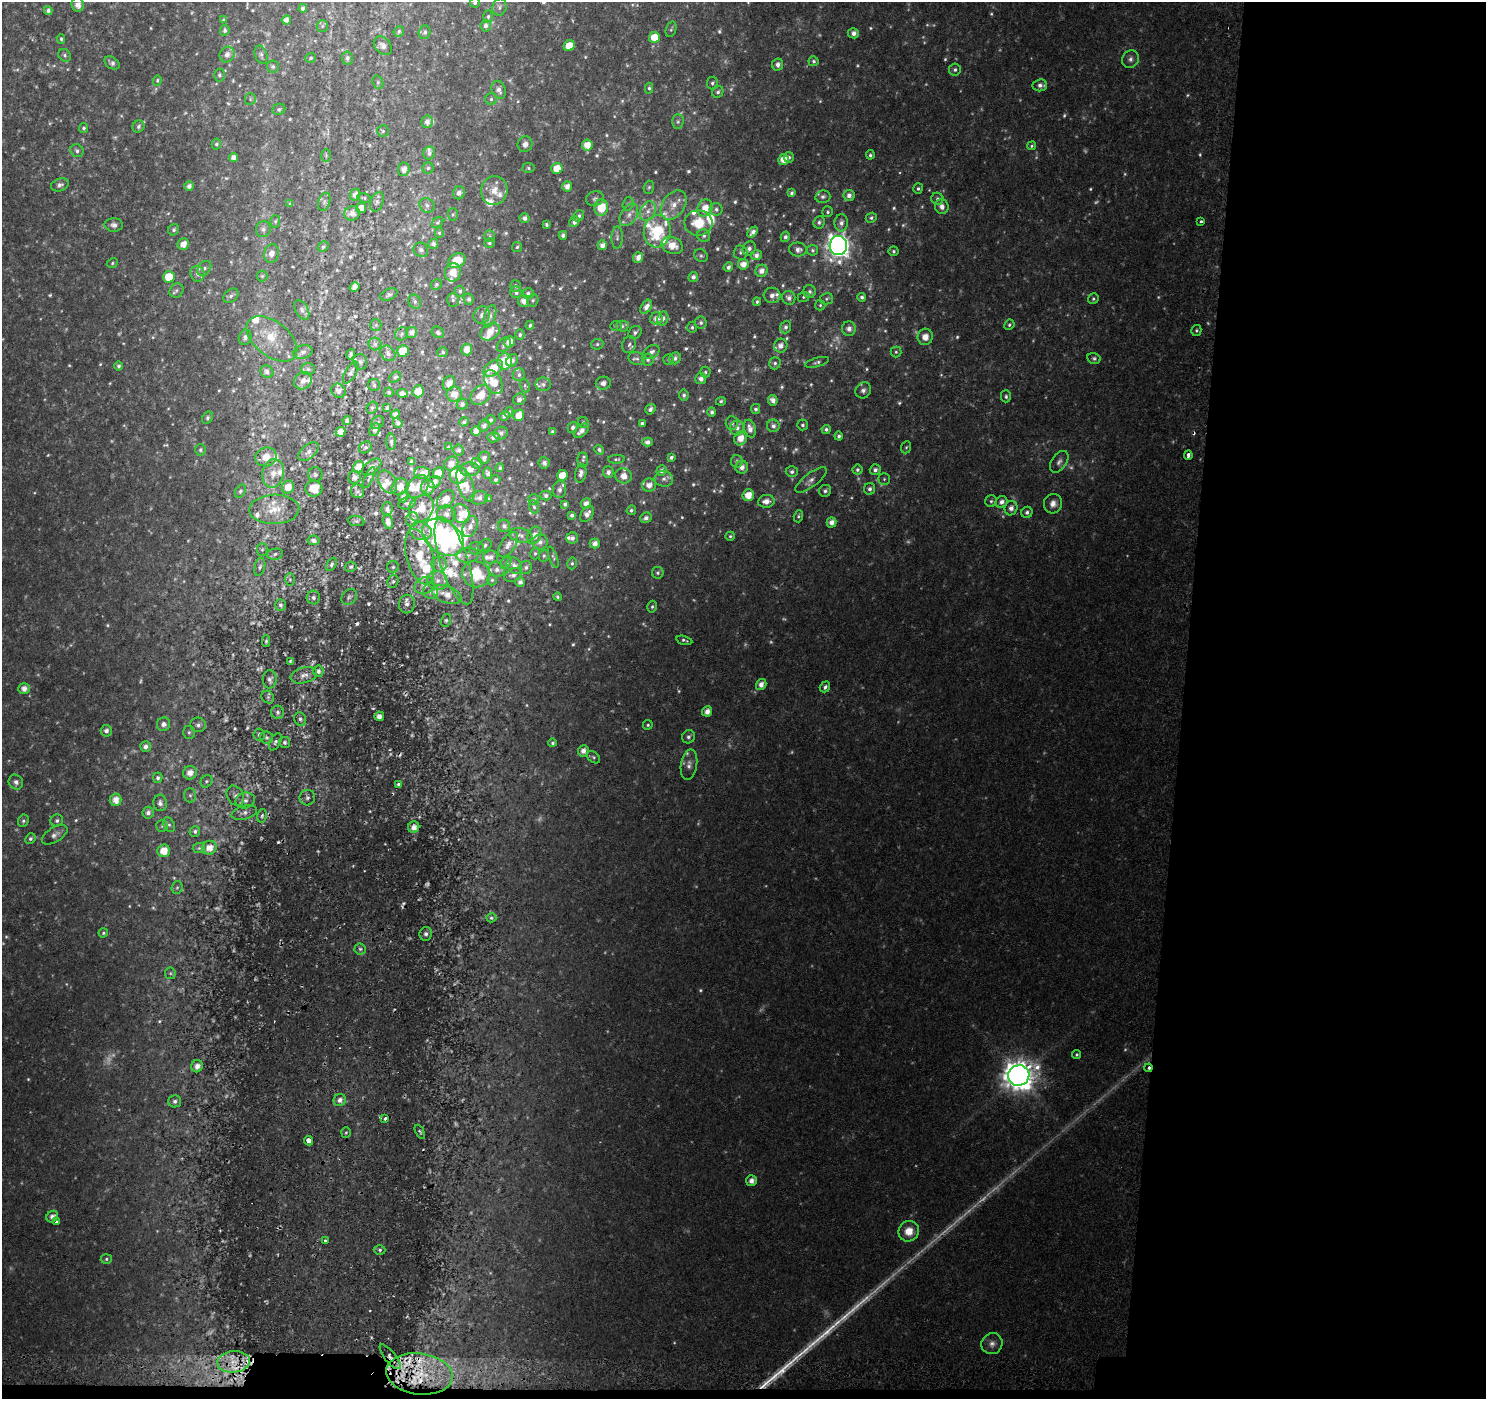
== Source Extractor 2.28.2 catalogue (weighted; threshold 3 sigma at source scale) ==
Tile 9 of 3 x 3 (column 3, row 3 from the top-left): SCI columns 3007-4490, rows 324-1720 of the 4520 x 4778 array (HDU 1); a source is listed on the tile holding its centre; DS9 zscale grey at full resolution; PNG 1488 x 1401 px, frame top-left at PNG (2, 2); each listed source drawn as its Kron ellipse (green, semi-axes under 4 px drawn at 4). Shown black and unused: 21% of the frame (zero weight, under 2 of 3 exposures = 3% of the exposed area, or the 3 px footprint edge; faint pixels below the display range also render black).
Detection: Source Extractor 2.28.2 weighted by HDU 2 'WHT'; one run over the whole footprint, this tile lists its part. Background 0.0573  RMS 0.0079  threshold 0.0354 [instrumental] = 3 sigma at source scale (4.5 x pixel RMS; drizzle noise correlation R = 1.50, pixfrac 1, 0.0396/0.0396 arcsec/px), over >= 5 px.
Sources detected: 860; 108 too faint to see at this stretch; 2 inside a brighter object's white glare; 7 cosmic-ray / hot-pixel residue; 4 long thin detections or spike segments (spike, bleed or trail) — neither listed nor drawn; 72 inside a brighter listed object's ellipse — not listed separately; of the other 667, all 500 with FLUX_AUTO >= 1.22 (the completeness limit of this list) listed and drawn (167 fainter detections not listed), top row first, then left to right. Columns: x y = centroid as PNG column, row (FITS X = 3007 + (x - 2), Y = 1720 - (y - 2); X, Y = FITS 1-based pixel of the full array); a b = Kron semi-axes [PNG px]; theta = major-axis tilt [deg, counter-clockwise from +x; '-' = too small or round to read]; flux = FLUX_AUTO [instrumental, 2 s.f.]
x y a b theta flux
475 3 5 5 - 1.7
78 5 7 6 - 4.4
499 7 9 7 73 2.6
303 8 4 4 - 2.6
48 11 4 4 - 2.7
488 17 6 5 - 1.5
224 20 4 4 - 1.6
286 20 5 4 - 4.1
322 26 6 5 - 1.7
486 26 6 5 - 3.1
671 29 8 5 72 1.4
225 30 5 4 - 2.1
399 31 5 5 - 1.4
425 32 7 5 71 2.3
854 33 5 5 - 4.3
654 37 5 5 - 14
61 39 5 3 - 1.3
383 46 10 7 -48 5
569 46 6 5 - 13
227 54 8 7 - 4.8
65 55 7 5 -48 2
261 55 9 6 -73 2.6
311 58 5 5 - 1.4
347 58 6 5 - 2.2
1130 59 9 8 - 3.5
814 61 5 5 - 1.7
112 63 8 5 -33 2.6
778 64 6 5 - 3.6
273 66 6 6 - 1.9
955 70 6 6 - 2
219 75 6 5 - 1.7
157 80 5 4 - 1.3
378 82 7 5 -71 1.4
712 83 6 5 - 1.9
1040 85 7 6 - 3.7
649 88 5 4 - 1.4
499 90 9 6 -66 4.5
718 92 6 5 - 1.9
250 99 6 5 - 1.3
491 99 5 5 - 1.7
279 109 6 5 - 1.8
427 122 6 5 - 3.7
678 122 7 5 88 2
138 126 6 5 - 2.1
84 128 5 4 - 1.5
383 131 6 6 - 1.4
216 144 5 4 - 1.6
525 144 8 7 - 4.2
587 145 5 5 - 8.8
1032 146 5 4 - 1.3
77 151 7 6 - 2.1
429 153 6 5 - 2.7
326 155 6 5 - 1.4
870 155 5 4 - 1.5
234 157 4 4 - 4.4
789 157 5 5 - 1.6
783 160 5 5 - 8.9
428 168 5 5 - 1.5
529 168 6 5 - 1.5
557 168 5 5 - 13
404 169 7 6 - 4.9
60 185 9 6 20 2.9
189 186 5 4 - 3.5
567 186 5 5 - 5.1
649 187 7 5 72 1.4
918 188 5 4 - 1.6
494 190 14 13 - 10
459 193 6 6 - 3.9
792 193 4 3 - 1.9
355 195 6 5 - 4.3
849 195 5 5 - 3.8
823 197 7 6 - 2.2
364 198 7 4 -22 1.4
595 199 9 7 14 2.4
937 199 6 6 - 2.2
324 202 9 6 72 2.5
377 202 10 6 69 2.6
290 204 4 4 - 1.3
628 204 7 5 72 1.9
427 205 8 7 - 2.6
674 205 16 11 54 11
942 207 7 7 - 4
361 208 5 5 - 8.8
601 208 8 7 - 20
705 208 9 7 66 9.9
716 209 6 6 - 2.4
648 211 10 7 63 5.5
828 212 5 5 - 1.4
352 213 8 7 - 5.8
453 214 6 5 - 1.4
629 215 12 8 58 5.4
579 216 6 5 - 2.2
525 218 5 5 - 3.3
871 218 5 5 - 1.7
275 221 6 5 - 1.5
437 222 6 4 43 1.2
574 222 5 4 - 3
819 222 6 5 - 1.9
1201 222 3 3 - 2.6
698 223 14 12 0 21
841 223 8 6 86 3.8
547 224 4 3 - 1.6
114 225 9 7 -3 3.3
263 229 8 7 - 3
174 230 6 5 - 1.6
657 231 16 13 83 43
753 232 6 4 49 3.6
439 233 5 4 - 1.3
563 235 4 4 - 2.5
490 236 6 5 - 1.5
704 236 7 6 - 2
785 237 5 4 - 2.3
617 238 11 5 88 2.6
489 243 5 4 - 1.4
183 244 6 5 - 6.7
433 244 5 5 - 2.5
602 245 5 5 - 4.7
672 245 11 8 -22 11
838 245 9 9 - 550
323 247 6 4 48 1.4
517 247 5 5 - 1.3
749 248 7 6 - 3.2
798 249 9 7 -4 4.5
421 250 7 6 - 2.4
812 250 5 5 - 1.7
894 251 5 5 - 1.6
740 252 7 7 - 2.2
272 254 9 7 75 4.9
756 255 5 5 - 3.8
701 256 7 6 - 1.7
638 258 5 5 - 4.5
457 261 9 6 32 18
112 263 6 5 - 1.3
743 264 5 5 - 7.1
728 267 5 4 - 2.4
204 268 8 6 53 2.6
761 271 6 6 - 5.2
453 272 9 8 - 9.4
197 274 8 7 - 3.3
262 276 5 5 - 1.4
169 277 6 6 - 18
693 277 5 5 - 2.7
436 285 5 5 - 1.4
515 286 6 5 - 1.7
354 287 5 4 - 3.7
176 290 7 6 - 2.3
460 291 5 5 - 2.1
516 292 6 5 - 2.4
810 292 6 6 - 2.3
528 293 6 5 - 2.6
389 294 9 5 25 1.9
772 295 8 7 - 4
231 296 8 6 37 2.4
804 297 6 5 - 1.3
862 297 4 4 - 2
789 298 7 6 - 3.6
469 299 6 5 - 2.1
826 299 6 5 - 1.5
1093 299 5 5 - 1.5
453 300 7 6 - 2.1
533 300 6 5 - 1.4
524 301 6 5 - 5.6
415 302 7 6 - 2.1
757 302 4 3 - 1.3
820 305 5 5 - 1.2
646 307 8 5 59 4.2
302 310 10 6 -62 2.6
482 315 9 8 - 3.2
490 316 12 5 72 3.6
656 319 6 6 - 5.7
663 319 7 5 75 3
701 323 6 6 - 1.8
376 325 6 5 - 1.3
530 325 4 4 - 1.4
1009 325 5 5 - 1.5
616 326 6 5 - 1.4
622 326 6 5 - 1.8
692 327 6 4 -90 1.5
786 327 6 5 - 2.5
849 329 7 7 - 4.2
1196 330 5 5 - 1.3
411 332 6 5 - 3.8
438 332 6 5 - 2
490 332 10 7 34 9.4
635 333 7 6 - 2.2
402 334 7 6 - 1.7
520 335 5 4 - 1.7
245 337 8 6 69 2.9
925 337 8 7 - 7.9
272 339 29 17 -39 20
509 342 6 4 55 7
375 344 6 6 - 2.1
597 344 6 5 - 1.6
629 344 9 6 72 2.5
504 345 8 6 50 1.8
781 346 7 6 - 4.6
467 350 6 5 - 8.2
403 351 6 5 - 20
303 352 10 6 14 2.9
443 352 5 5 - 1.3
651 352 8 6 30 3.2
896 352 5 5 - 1.4
388 353 8 7 - 3.2
351 354 5 3 - 2.1
675 358 6 5 - 2.4
1094 358 7 5 -15 1.8
637 359 8 6 -17 2.4
669 359 5 5 - 1.4
512 360 7 5 50 3.1
648 360 6 6 - 1.7
505 361 8 7 - 28
360 362 8 6 -73 2.3
817 362 12 4 15 2.1
775 363 6 5 - 1.8
119 366 4 4 - 1.9
493 368 11 7 36 16
308 369 7 6 - 1.8
267 372 7 6 - 3.2
705 372 5 5 - 1.4
351 373 12 5 60 2.1
519 375 6 6 - 2.2
395 377 6 4 41 1.6
701 379 5 5 - 3.8
303 381 9 8 - 4.5
493 382 13 8 -64 14
449 383 7 6 - 5.6
603 383 7 6 - 4.6
543 384 8 7 - 2.6
374 385 6 6 - 1.4
525 385 7 4 -71 1.6
863 390 8 7 - 3.1
338 391 7 6 - 3
418 391 6 5 - 7.9
389 392 5 5 - 1.4
402 393 6 4 -6 2.7
454 394 7 7 - 7
481 395 11 8 44 12
684 395 5 4 - 1.9
1006 396 6 5 - 1.7
519 399 6 5 - 3.5
773 400 5 4 - 4.8
721 401 5 4 - 1.3
462 404 5 5 - 1.9
372 408 6 5 - 1.7
387 408 4 3 - 1.5
650 409 5 4 - 2.8
756 409 5 4 - 1.8
509 412 5 4 - 1.7
712 412 5 4 - 2.2
395 414 5 4 - 2.2
519 415 6 5 - 11
504 416 5 4 - 2.5
207 418 6 5 - 1.6
347 420 4 4 - 2.4
491 420 5 4 - 1.8
464 422 5 4 - 1.7
583 422 6 5 - 1.4
377 423 7 5 48 2
398 423 5 4 - 1.7
642 423 4 3 - 1.8
732 423 7 6 - 2.4
803 425 5 5 - 2
484 426 6 5 - 2.8
773 426 6 6 - 3.2
573 428 6 5 - 2.2
737 428 7 7 - 3.6
750 429 9 6 -74 5.7
826 429 4 4 - 2.2
375 430 7 5 62 2.6
476 431 5 5 - 5.8
581 431 9 5 40 5.2
341 432 5 4 - 6
552 432 4 4 - 1.7
501 433 7 6 - 3.4
839 436 4 4 - 1.8
493 437 6 5 - 2.7
741 438 7 6 - 9.4
391 442 8 4 -86 2.1
647 442 5 4 - 3.1
365 447 7 5 33 2
449 447 4 3 - 1.3
906 447 6 5 - 1.3
200 450 5 5 - 1.6
459 450 5 5 - 1.7
599 450 5 4 - 1.9
308 452 12 6 41 4.2
1188 455 4 3 - 6.5
266 457 11 9 14 11
671 457 4 3 - 1.8
484 458 6 5 - 2.2
616 459 8 4 2 1.4
583 460 7 5 -85 1.4
737 461 6 6 - 2.6
411 462 4 3 - 1.6
1059 462 12 7 55 3.6
477 463 5 5 - 2.7
544 463 6 5 - 2.7
451 464 7 6 - 5.7
358 467 6 5 - 6.6
372 467 11 6 37 2.9
742 467 6 6 - 4.5
500 468 4 4 - 1.4
470 469 10 6 1 4.5
857 470 5 5 - 1.8
875 470 5 5 - 3
661 471 5 5 - 3
608 472 6 5 - 3.3
792 472 6 5 - 2.3
273 473 14 10 78 9.6
422 473 7 6 - 4.3
438 473 6 5 - 10
488 473 6 4 -80 2.5
581 473 9 5 80 3.8
315 474 7 7 - 2.1
458 475 9 8 - 10
562 475 5 5 - 13
623 476 8 7 - 7.1
354 477 6 6 - 2.8
369 478 11 3 65 1.4
664 479 9 8 - 3.5
884 479 5 5 - 1.4
496 480 5 4 - 1.6
811 480 19 7 37 5
387 482 12 8 -60 5.6
434 482 7 5 32 4.9
465 484 18 7 -72 8.9
649 485 7 6 - 6
418 486 12 9 54 8.5
288 487 6 6 - 8.1
399 487 9 7 53 6.6
428 487 7 6 - 6
314 488 8 8 - 13
870 489 6 5 - 2.8
560 490 8 6 80 3.5
240 491 7 5 59 1.5
357 491 7 6 - 2
825 491 6 6 - 2.3
748 495 6 5 - 11
546 496 5 5 - 2.1
403 497 5 4 - 1.9
479 498 9 6 12 3.5
488 499 4 3 - 1.4
534 499 5 5 - 2.1
446 500 10 7 49 7.9
766 501 8 6 9 6.5
991 501 6 6 - 1.7
1002 502 6 5 - 4.1
407 503 8 6 15 2
565 504 4 4 - 2.2
586 504 5 5 - 4.9
1053 504 10 9 - 5.5
534 507 7 5 -72 1.5
421 508 14 11 55 12
1011 508 7 6 - 4.4
274 509 25 14 2 18
387 509 7 5 86 2.2
631 510 5 4 - 1.7
1027 512 6 5 - 2.4
447 514 9 8 - 5
461 514 10 8 -55 7
587 514 9 6 54 4.7
572 515 4 4 - 2.1
798 516 6 4 73 1.4
646 518 6 5 - 3
412 519 7 6 - 3
356 521 8 5 -8 1.4
388 522 7 4 -78 3.9
832 522 5 4 - 5.5
504 526 6 6 - 2.7
470 527 11 7 68 4.6
421 531 11 9 -17 6
521 535 11 7 -14 3.1
534 535 9 6 66 5.3
730 536 4 4 - 1.3
443 537 23 16 -35 110
572 538 6 5 - 3.4
313 540 6 5 - 2.8
540 542 8 7 - 3.7
595 543 5 4 - 5
485 545 7 5 37 1.8
508 545 14 7 56 5.1
476 548 7 6 - 2.3
262 550 6 5 - 1.5
535 553 6 4 74 1.3
275 554 8 5 12 2
467 555 11 7 1 5
544 556 6 5 - 1.2
420 557 28 13 -75 24
491 557 7 6 - 3.4
553 557 11 3 -70 1.3
454 561 45 14 -72 34
506 562 7 5 62 1.5
572 563 6 4 75 1.5
331 564 7 4 60 1.4
439 564 7 7 - 3.3
514 566 9 7 -51 3.4
260 567 9 5 77 2.3
351 567 6 5 - 1.4
393 567 6 6 - 1.5
526 567 6 6 - 2.1
497 569 8 7 - 4
658 573 6 6 - 1.7
476 574 14 13 - 36
513 575 9 6 23 3.7
290 579 6 5 - 1.3
437 580 10 9 - 6.4
492 580 5 5 - 1.4
393 581 7 5 73 1.7
520 582 5 5 - 3
424 585 10 8 25 5.4
431 591 8 7 - 2.8
447 594 15 8 -20 10
313 597 7 6 - 2.7
349 597 9 7 48 2.9
557 597 4 3 - 1.3
407 604 9 8 - 3.3
281 605 6 5 - 1.8
652 607 6 4 75 1.5
446 620 6 5 - 1.4
684 640 8 3 -14 1.6
266 641 5 4 - 1.3
291 661 4 3 - 1.3
318 671 5 5 - 2.3
304 675 13 7 15 4.7
270 679 9 7 88 2.7
761 684 6 5 - 4.9
825 687 6 5 - 2.6
24 689 6 5 - 5.1
268 697 7 5 -46 1.7
707 711 5 5 - 5.8
278 712 6 6 - 2.3
379 716 4 4 - 3.8
300 719 7 5 -64 2.2
163 724 7 6 - 3.8
198 725 7 7 - 2.9
648 725 5 5 - 1.3
106 731 6 5 - 3.1
189 732 7 5 89 1.7
259 734 6 5 - 1.9
267 737 6 6 - 2.1
689 737 7 6 - 2.3
275 742 9 5 61 2.3
284 742 5 5 - 1.8
553 743 4 4 - 1.5
145 747 5 5 - 3.4
583 751 6 5 - 5
594 757 7 5 -41 1.6
689 765 15 8 82 5
190 773 7 6 - 6.6
158 778 5 4 - 2
206 781 6 5 - 1.7
16 782 8 7 - 3.2
399 784 4 3 - 1.8
190 795 7 6 - 2.1
235 796 11 8 -62 4.1
307 798 8 7 - 3
116 800 6 6 - 7.9
245 800 10 8 14 4.4
160 803 8 6 -85 3.3
148 813 6 5 - 3.8
244 813 13 6 16 3.5
262 816 7 4 79 1.4
57 820 6 6 - 2
23 821 6 5 - 1.6
169 825 8 5 -62 2.1
162 826 6 5 - 1.4
414 827 6 5 - 4.8
195 831 5 5 - 2.1
55 835 14 7 33 4
30 839 5 5 - 1.9
199 848 6 5 - 1.3
209 848 7 7 - 8.8
164 851 6 6 - 12
177 887 6 5 - 1.5
491 918 5 4 - 1.3
103 933 5 4 - 1.3
426 934 7 6 - 2.6
360 949 5 5 - 1.7
170 973 6 5 - 1.5
1077 1054 5 4 - 1.4
197 1066 6 5 - 5
1148 1068 4 3 - 2
1019 1075 11 10 - 1300
340 1100 6 6 - 5.1
175 1101 6 6 - 2.6
385 1118 3 2 - 1.3
346 1132 5 5 - 1.4
420 1132 8 4 -62 1.3
308 1141 5 4 - 6.3
751 1181 5 5 - 5
52 1217 6 5 - 4.4
56 1222 3 3 - 2.9
909 1231 10 10 - 12
325 1240 3 3 - 2.6
380 1250 6 4 1 1.5
106 1259 5 5 - 1.3
992 1344 11 10 - 4.6
390 1357 15 5 -51 4.7
234 1362 16 10 7 15
419 1374 33 20 -7 58
Overlapping masked pixels (flux is a lower limit): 3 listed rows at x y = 1148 1068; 390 1357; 419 1374
Isophote crosses this tile's border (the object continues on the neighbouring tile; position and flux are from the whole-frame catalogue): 1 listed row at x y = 475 3